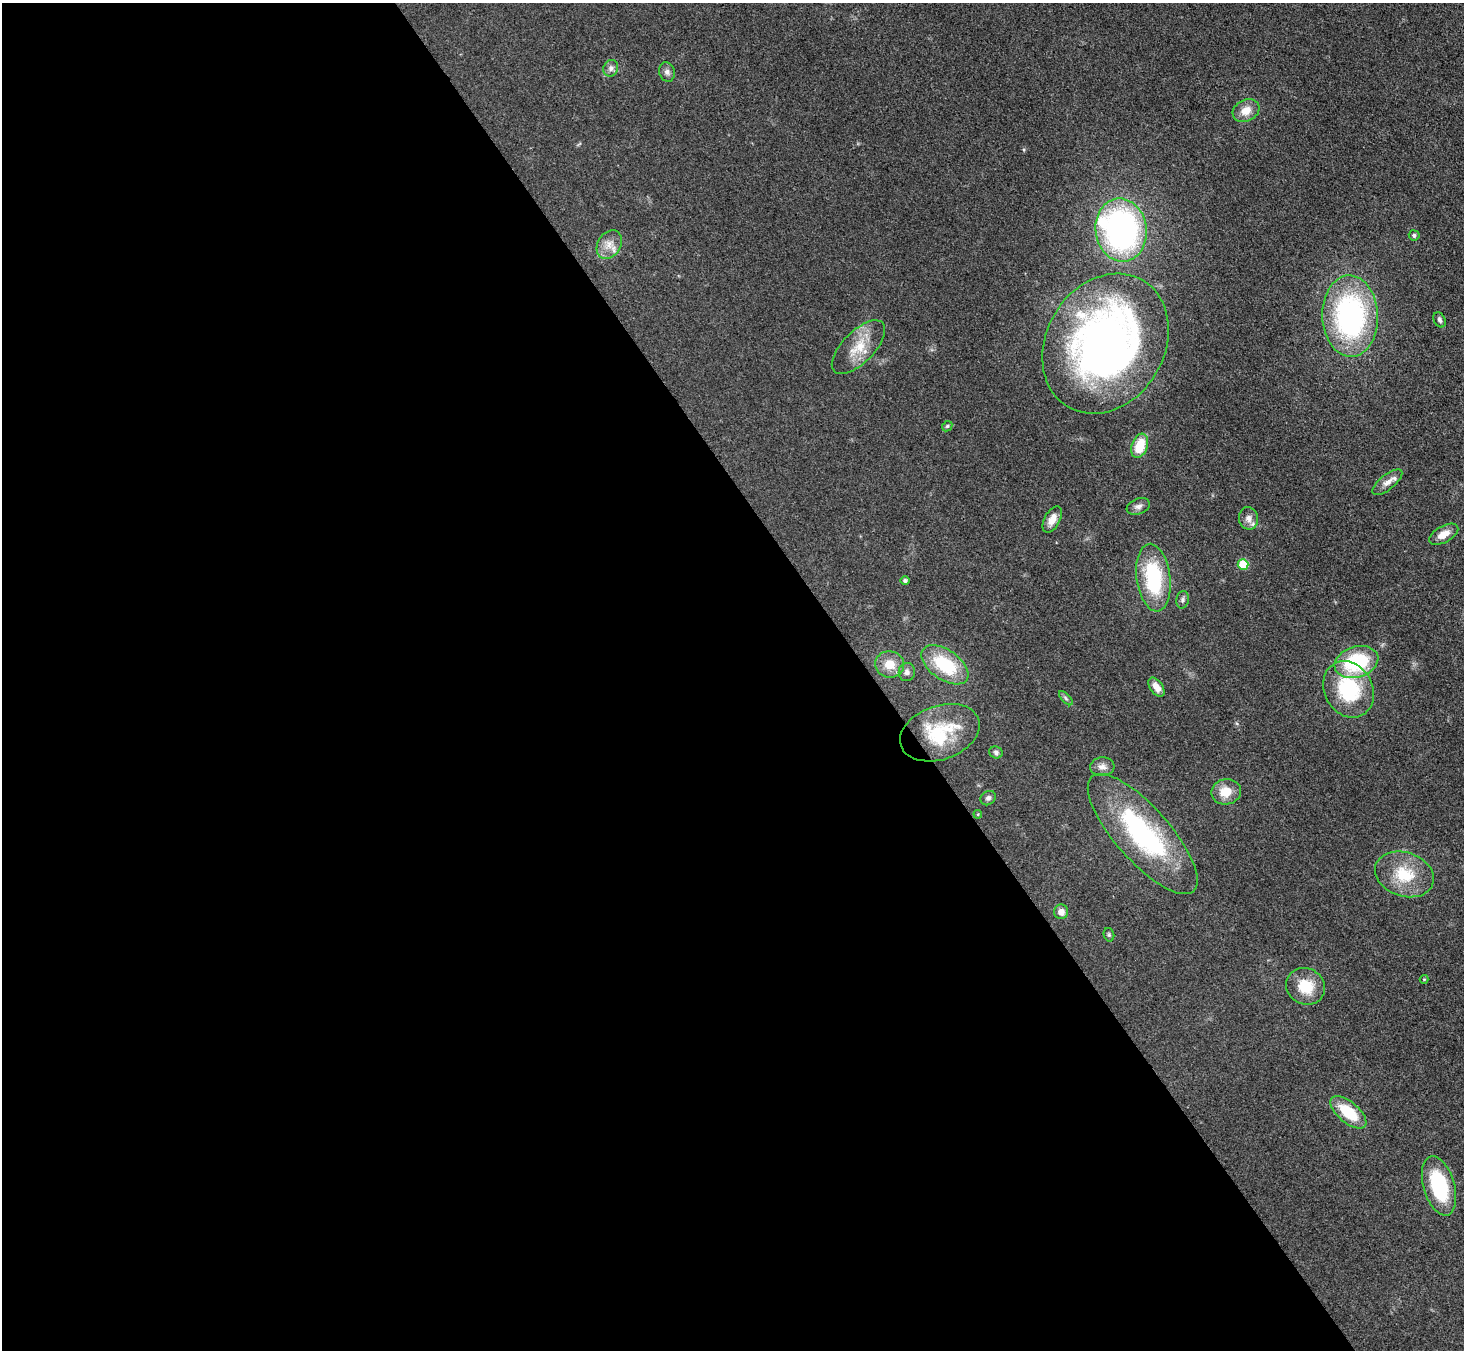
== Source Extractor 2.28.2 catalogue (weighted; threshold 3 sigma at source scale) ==
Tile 9 of 4 x 4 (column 1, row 3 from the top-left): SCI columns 2-1463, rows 1645-2992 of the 5852 x 5845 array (HDU 1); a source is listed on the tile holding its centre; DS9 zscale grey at full resolution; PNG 1466 x 1352 px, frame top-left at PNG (2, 3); each listed source drawn as its Kron ellipse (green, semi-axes under 4 px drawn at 4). Shown black and unused: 60% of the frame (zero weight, under 3 of 4 exposures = <1% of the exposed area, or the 3 px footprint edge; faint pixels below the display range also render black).
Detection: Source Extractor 2.28.2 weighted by HDU 2 'WHT'; one run over the whole footprint, this tile lists its part. Background 0.0759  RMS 0.0066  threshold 0.0299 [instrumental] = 3 sigma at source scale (4.5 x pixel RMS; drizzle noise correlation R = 1.50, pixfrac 1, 0.05/0.05 arcsec/px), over >= 5 px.
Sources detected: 44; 2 inside a brighter listed object's ellipse — not listed separately; the other 42 listed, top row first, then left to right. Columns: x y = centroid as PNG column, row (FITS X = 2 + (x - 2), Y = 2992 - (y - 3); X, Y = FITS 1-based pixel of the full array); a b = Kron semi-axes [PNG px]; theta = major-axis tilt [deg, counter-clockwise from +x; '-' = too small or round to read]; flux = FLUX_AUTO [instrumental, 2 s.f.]
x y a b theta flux
611 68 8 7 - 2.6
667 72 10 8 -71 2.5
1246 111 14 11 28 8
1121 230 31 25 -82 190
1414 235 5 5 - 1.3
609 244 15 11 57 7.1
1350 316 41 28 -88 140
1439 320 8 5 -64 1.8
1105 344 73 59 59 400
858 347 34 16 45 18
947 426 6 4 46 0.98
1140 446 12 8 70 18
1387 482 18 7 39 4.9
1138 506 12 7 21 3
1248 518 11 9 -78 4.5
1052 519 14 7 62 6.2
1444 534 16 8 29 6.9
1243 565 5 5 - 25
1153 578 34 17 -83 50
905 581 5 4 - 1.5
1183 600 9 6 78 1.8
1356 662 22 15 17 50
890 664 14 13 - 9.9
945 665 26 15 -35 37
907 672 9 8 - 2.5
1156 687 11 6 -55 5.7
1349 689 29 24 -61 50
1066 698 9 3 -46 1.3
940 733 41 27 19 38
996 752 7 6 - 1.8
1102 767 12 9 5 3.9
1226 792 15 12 11 12
988 798 8 6 36 1.9
978 814 4 3 - 0.65
1143 834 77 27 -48 100
1404 874 30 22 -18 26
1061 912 7 7 - 4.6
1109 935 7 5 -76 1.3
1424 979 4 4 - 0.62
1306 986 20 18 -29 18
1348 1112 22 10 -40 26
1439 1186 30 15 -74 47